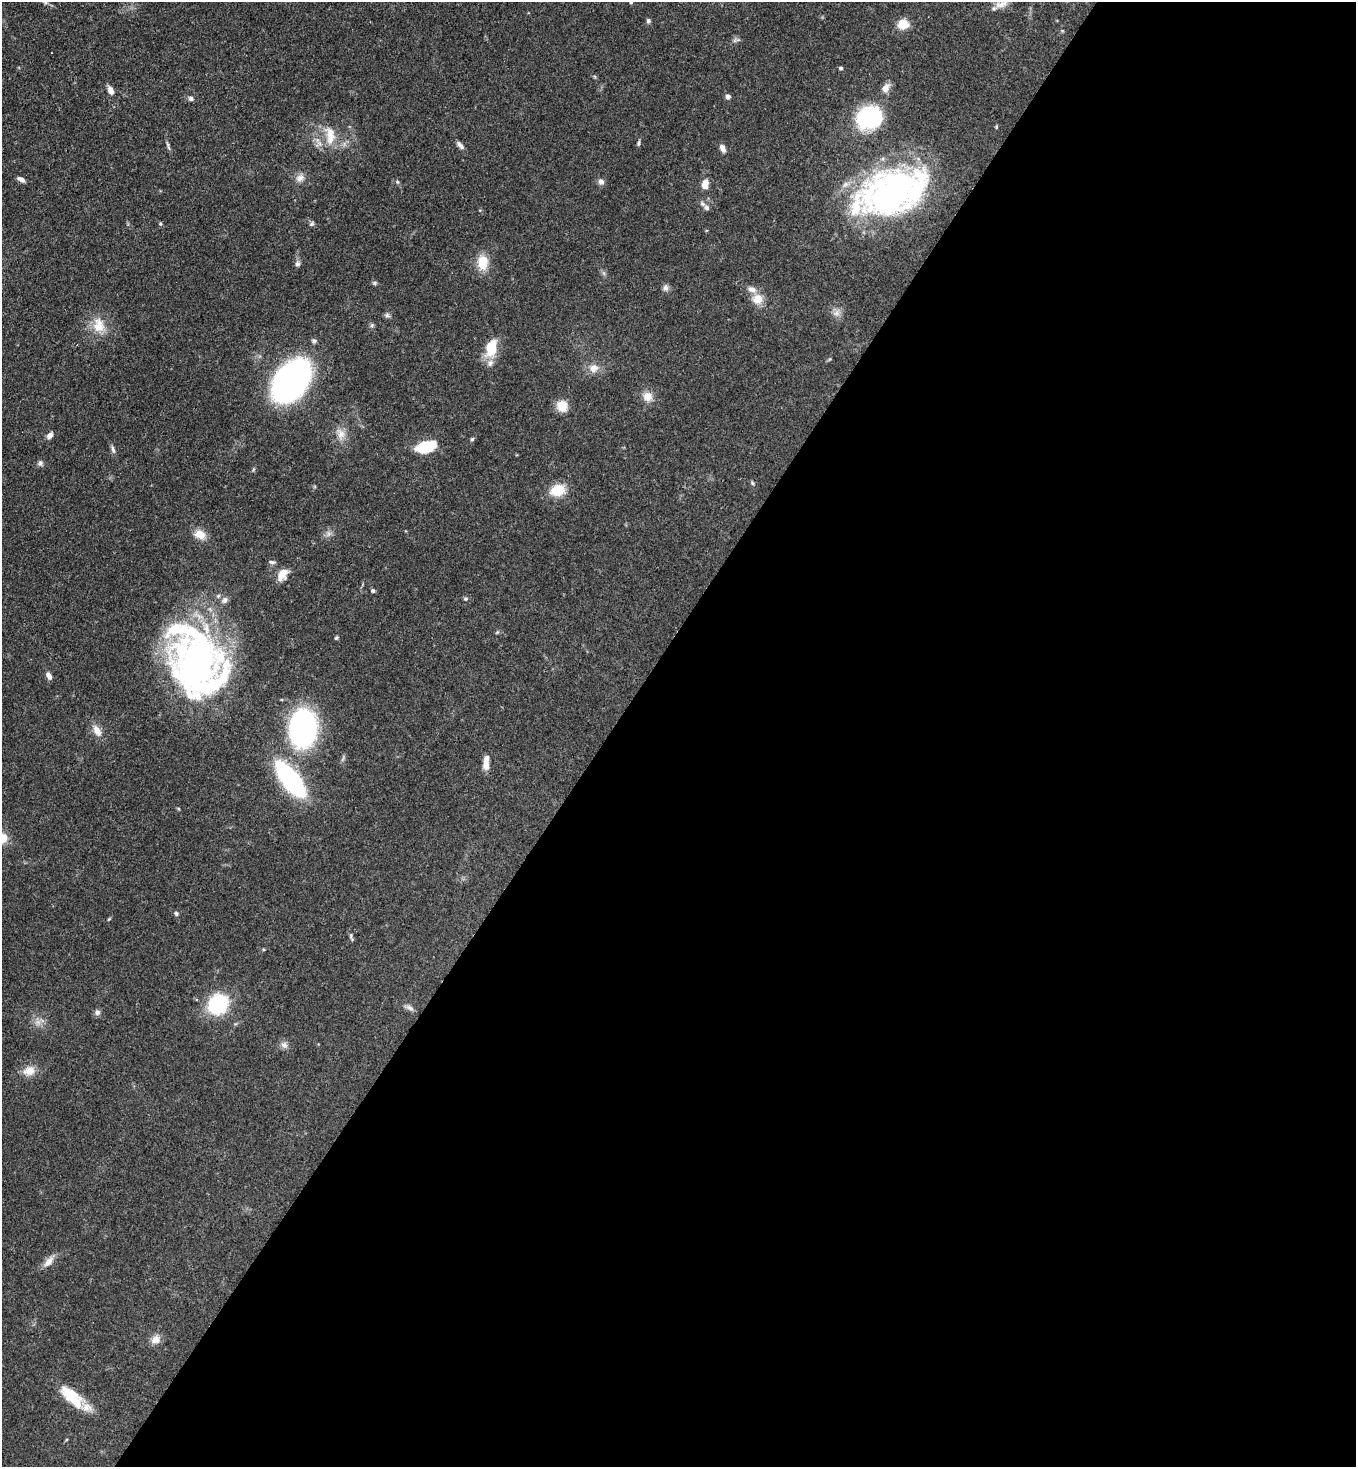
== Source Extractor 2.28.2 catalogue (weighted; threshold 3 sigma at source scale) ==
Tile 12 of 4 x 4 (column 4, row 3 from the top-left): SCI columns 4286-5639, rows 1525-2989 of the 6002 x 5980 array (HDU 1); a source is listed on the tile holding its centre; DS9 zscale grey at full resolution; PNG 1358 x 1469 px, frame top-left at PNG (2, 2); no overlay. Shown black and unused: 55% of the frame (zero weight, under 3 of 4 exposures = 7% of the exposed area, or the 3 px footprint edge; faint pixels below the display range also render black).
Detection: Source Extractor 2.28.2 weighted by HDU 2 'WHT'; one run over the whole footprint, this tile lists its part. Background 0.107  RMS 0.0041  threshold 0.0184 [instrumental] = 3 sigma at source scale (4.5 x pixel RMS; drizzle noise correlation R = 1.50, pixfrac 1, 0.05/0.05 arcsec/px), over >= 5 px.
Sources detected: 86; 3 inside a brighter object's white glare — not listed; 8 inside a brighter listed object's ellipse — not listed separately; the other 75 listed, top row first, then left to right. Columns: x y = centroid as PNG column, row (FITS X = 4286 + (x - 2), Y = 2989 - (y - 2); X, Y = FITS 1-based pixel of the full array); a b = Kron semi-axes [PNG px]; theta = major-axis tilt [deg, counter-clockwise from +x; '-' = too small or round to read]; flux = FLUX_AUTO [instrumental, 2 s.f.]
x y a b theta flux
45 2 10 4 -32 1
631 2 3 3 - 0.57
1001 4 20 9 18 3.5
648 21 6 5 - 0.9
903 24 13 12 - 5.3
736 40 10 5 10 1
841 68 4 4 - 0.79
886 88 11 8 53 3.1
110 90 11 6 -65 2.3
728 97 6 5 - 1.4
191 98 6 6 - 1.3
869 118 18 15 30 52
330 135 30 14 -83 8.7
639 143 8 4 78 0.75
460 145 12 5 -47 1.5
168 146 13 3 -72 0.99
722 148 9 6 -64 2.1
300 178 12 10 23 2.6
21 179 9 5 -27 1.8
397 182 6 5 - 0.58
601 182 9 8 - 1.5
705 184 10 7 84 3.9
891 192 65 48 27 130
706 207 10 7 -52 1.6
312 224 8 5 45 0.75
483 262 20 14 -89 7.4
297 264 7 7 - 1.1
375 283 7 5 21 0.65
666 288 9 7 86 1.4
757 299 15 13 -19 5
836 313 10 9 - 2.3
387 315 8 6 -16 0.95
98 325 23 16 -81 8
372 325 6 5 - 0.72
314 341 7 5 -15 0.87
491 347 22 12 76 11
593 368 13 11 7 3.7
291 381 30 20 54 180
648 397 13 13 - 3.9
562 406 14 12 -61 5.3
341 434 18 11 -76 4.3
50 435 9 6 50 1.8
472 439 5 5 - 0.59
426 447 21 10 14 16
113 449 12 4 -74 1.2
40 463 8 7 - 1.1
752 483 7 5 -43 0.65
557 490 17 12 17 9.3
200 534 15 11 -23 4.7
328 534 9 7 43 1.7
272 562 9 4 -4 0.95
282 574 16 9 56 5.3
373 591 5 5 - 0.73
466 599 7 5 0 0.64
224 600 10 8 54 1.7
336 638 5 4 - 0.61
200 659 74 50 -6 120
49 676 9 5 -64 2.2
303 728 29 21 83 95
97 730 17 9 -60 3.8
486 763 16 6 87 4.4
290 779 30 11 -52 83
2 838 11 11 - 6.4
176 913 6 5 - 0.8
109 919 6 3 44 0.41
351 937 12 4 -74 0.89
218 1004 17 15 50 35
410 1008 13 5 -30 1.5
97 1012 8 7 - 1.3
38 1022 9 7 0 2.2
284 1045 11 8 -47 1.8
29 1071 17 12 21 4.8
48 1262 18 8 48 3.3
155 1339 12 10 26 3.1
70 1393 33 13 -23 9.6
Overlapping masked pixels (flux is a lower limit): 1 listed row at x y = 891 192
Isophote crosses this tile's border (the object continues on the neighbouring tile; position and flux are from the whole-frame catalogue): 3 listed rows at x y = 45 2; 631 2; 2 838